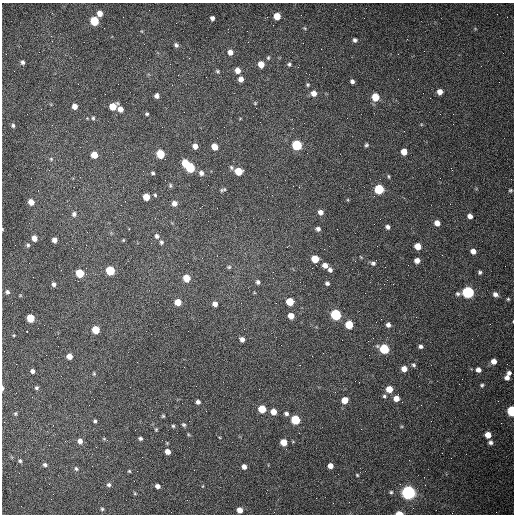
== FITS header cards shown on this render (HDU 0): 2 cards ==
NAXIS1  =                  512 /fastest changing axis
NAXIS2  =                  512 /next to fastest changing axis

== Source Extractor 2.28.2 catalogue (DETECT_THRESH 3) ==
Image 512 x 512 px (HDU 0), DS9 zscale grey, 1 PNG px = 1 image px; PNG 516 x 516 px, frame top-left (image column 1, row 512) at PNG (2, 3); no overlay
Background 1480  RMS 22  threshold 66.4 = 3 sigma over >= 5 px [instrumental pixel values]
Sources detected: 159; all 159 listed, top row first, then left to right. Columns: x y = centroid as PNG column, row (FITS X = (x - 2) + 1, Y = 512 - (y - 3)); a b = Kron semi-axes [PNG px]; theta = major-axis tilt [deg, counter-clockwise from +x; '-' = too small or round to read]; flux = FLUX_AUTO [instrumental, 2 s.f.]
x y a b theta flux
100 13 6 5 - 11000
277 16 5 5 - 24000
212 18 4 4 - 4700
94 21 6 5 - 65000
304 28 5 3 - 1500
51 36 3 2 - 1500
355 40 6 5 - 3700
176 45 5 5 - 3900
230 52 6 6 - 9100
268 58 6 5 - 2300
22 62 5 4 - 3800
261 64 6 5 - 17000
289 64 6 5 - 3100
238 70 6 5 - 11000
217 71 6 5 - 2500
241 79 5 5 - 8200
352 81 4 4 - 4100
308 85 5 5 - 2100
440 92 5 5 - 10000
314 93 6 6 - 11000
105 94 2 2 - 700
157 96 5 4 - 6100
375 97 6 5 - 33000
255 103 4 4 - 1600
75 106 5 5 - 9300
113 106 6 5 - 25000
120 109 5 5 - 10000
147 114 4 4 - 2000
93 118 6 4 -89 2200
13 125 5 4 - 2900
297 145 6 6 - 120000
366 145 5 4 - 2500
195 146 5 4 - 8000
214 147 5 5 - 17000
404 152 5 5 - 17000
160 154 6 5 - 49000
94 155 5 5 - 23000
51 159 6 5 - 2200
185 163 6 5 - 34000
231 167 7 5 -60 2800
190 168 6 5 - 82000
239 171 6 5 - 38000
153 173 4 3 - 2400
201 173 6 6 - 4900
388 176 6 3 -83 1900
170 185 6 4 72 2200
299 187 3 2 - 1200
379 189 6 6 - 93000
223 190 7 3 21 2500
510 190 4 4 - 1900
155 195 4 4 - 1700
146 197 5 5 - 24000
31 202 5 5 - 15000
174 203 5 5 - 7400
320 212 5 5 - 6900
74 214 6 6 - 4700
470 216 5 4 - 7600
437 223 6 5 - 9600
388 227 5 5 - 4400
2 229 4 3 - 1400
318 229 5 4 - 4300
157 236 6 5 - 4300
34 238 5 5 - 11000
54 240 5 4 - 7500
123 240 4 3 - 1400
161 242 6 5 - 2700
28 245 5 5 - 2400
418 246 5 5 - 22000
473 251 5 4 - 8800
361 257 5 3 - 1100
315 259 6 5 - 34000
417 260 5 5 - 9700
373 263 7 6 - 3700
325 265 6 5 - 9000
229 267 6 5 - 2300
312 268 2 2 - 750
110 270 6 5 - 71000
330 270 5 5 - 4300
480 272 4 4 - 2700
80 273 5 5 - 59000
186 278 6 5 - 28000
273 278 2 2 - 650
258 282 5 4 - 3600
327 283 5 4 - 3200
54 284 5 4 - 3500
7 292 6 6 - 3900
468 292 6 6 - 250000
495 294 6 5 - 5200
508 299 4 4 - 1600
178 302 5 5 - 24000
290 302 5 5 - 33000
276 303 3 2 - 1300
215 304 5 5 - 8400
336 315 6 5 - 170000
291 316 5 5 - 13000
30 318 5 5 - 44000
381 319 2 2 - 970
349 325 5 5 - 43000
388 325 5 5 - 5600
96 330 5 5 - 39000
27 331 3 2 - 1700
14 335 3 2 - 1200
242 339 5 4 - 6500
421 346 5 4 - 3900
384 349 6 5 - 96000
69 356 5 5 - 12000
494 361 5 5 - 9200
413 365 6 5 - 2800
404 369 5 5 - 13000
478 370 5 5 - 7000
32 371 5 4 - 4600
94 373 5 3 - 1700
509 373 5 5 - 4200
507 378 5 5 - 6600
482 385 5 5 - 2300
2 388 5 2 - 3800
36 388 5 4 - 2700
389 389 5 5 - 23000
384 396 6 5 - 2600
396 398 5 5 - 14000
345 400 5 5 - 18000
198 402 4 4 - 4800
262 409 5 5 - 40000
512 411 6 4 -88 120000
273 412 5 5 - 14000
15 414 6 4 90 2100
286 414 5 5 - 3600
163 416 4 4 - 1800
295 420 6 5 - 83000
95 421 4 4 - 2300
184 425 5 4 - 2400
173 426 4 4 - 1900
156 429 4 4 - 1600
188 434 5 3 - 1400
488 435 5 5 - 18000
140 438 4 4 - 2900
104 439 6 4 -1 1600
80 441 6 5 - 7900
284 442 5 5 - 23000
491 442 5 5 - 4300
167 452 5 5 - 9800
20 461 5 4 - 2400
45 465 5 4 - 3100
330 466 5 5 - 11000
244 467 4 4 - 6600
76 469 7 4 -62 2500
129 471 4 4 - 1600
357 475 4 4 - 1500
400 484 2 2 - 790
109 485 5 5 - 3500
158 486 5 4 - 6200
203 486 5 3 - 1100
391 492 5 4 - 2200
408 492 6 6 - 600000
135 493 5 4 - 1700
316 498 2 2 - 3600
102 509 4 4 - 2100
240 510 5 4 - 11000
399 513 5 3 - 21000
At the frame edge (FLAGS 8, measured only in part): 4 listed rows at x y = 2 229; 2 388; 512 411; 399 513